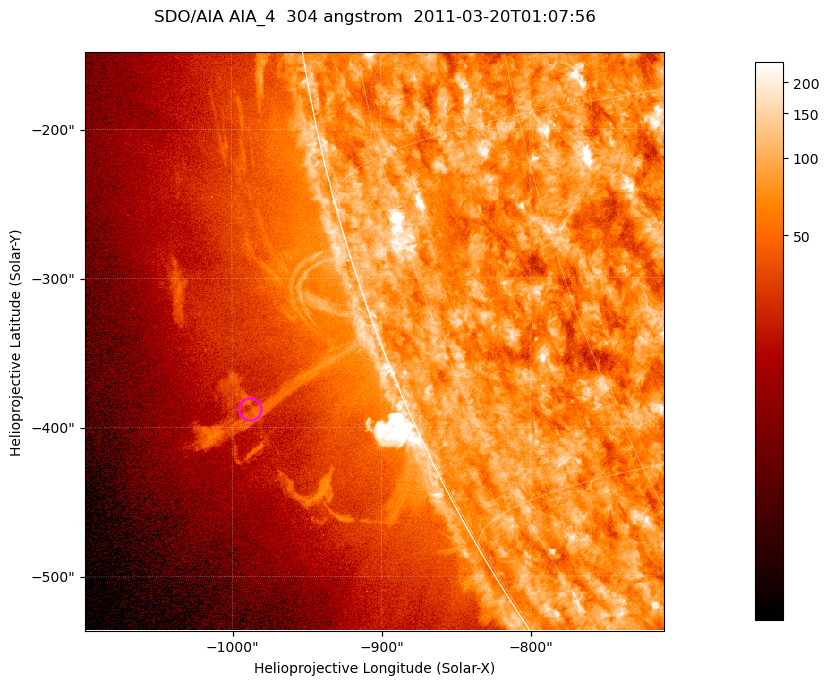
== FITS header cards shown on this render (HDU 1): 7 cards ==
TELESCOP= 'SDO/AIA '           / For AIA: SDO/AIA
INSTRUME= 'AIA_4   '           / For AIA: AIA_ATA1, AIA_ATA2, AIA_ATA3 or AIA_AT
WAVELNTH=                  304 / [angstrom] Wavelength
WAVEUNIT= 'angstrom'           / Wavelength unit: angstrom
DATE-OBS= '2011-03-20T01:07:56.123' / [ISO] Date when observation started; ISO 8
CTYPE1  = 'HPLN-TAN'           / CTYPE1; Typically HPLN
CTYPE2  = 'HPLT-TAN'           / CTYPE2; Typically HPLT

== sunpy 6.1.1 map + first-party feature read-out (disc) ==
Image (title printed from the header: SDO/AIA AIA_4  304 angstrom  2011-03-20T01:07:56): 647 x 647 px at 0.6 arcsec/px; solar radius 964 arcsec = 1606 px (partial field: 2.4% of the solar disc is inside the frame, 47% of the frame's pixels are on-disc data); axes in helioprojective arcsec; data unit not stated in the header (colour bar unlabelled)
Orientation: roll -0.132 deg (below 1 deg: not rotated)
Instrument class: DISC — disc imager (sunpy class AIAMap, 304 A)
Bright regions (active regions / flare kernels): reference = the on-disc median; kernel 5 px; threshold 5 sigma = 118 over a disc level ~75.7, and >= 1.15x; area >= 418 px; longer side >= 8 px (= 4.8 arcsec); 0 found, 0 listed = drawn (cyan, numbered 1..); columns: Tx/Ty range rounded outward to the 2 arcsec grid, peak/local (2 s.f.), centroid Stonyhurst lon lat
Off-limb structures (1.02-1.3 R_sun): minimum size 209 px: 5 found; the strongest spans PA ~110 deg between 1.03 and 1.16 R_sun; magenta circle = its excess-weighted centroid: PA ~110 deg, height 1.1 R_sun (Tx ~-988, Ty ~-388 arcsec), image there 1.5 x the reference